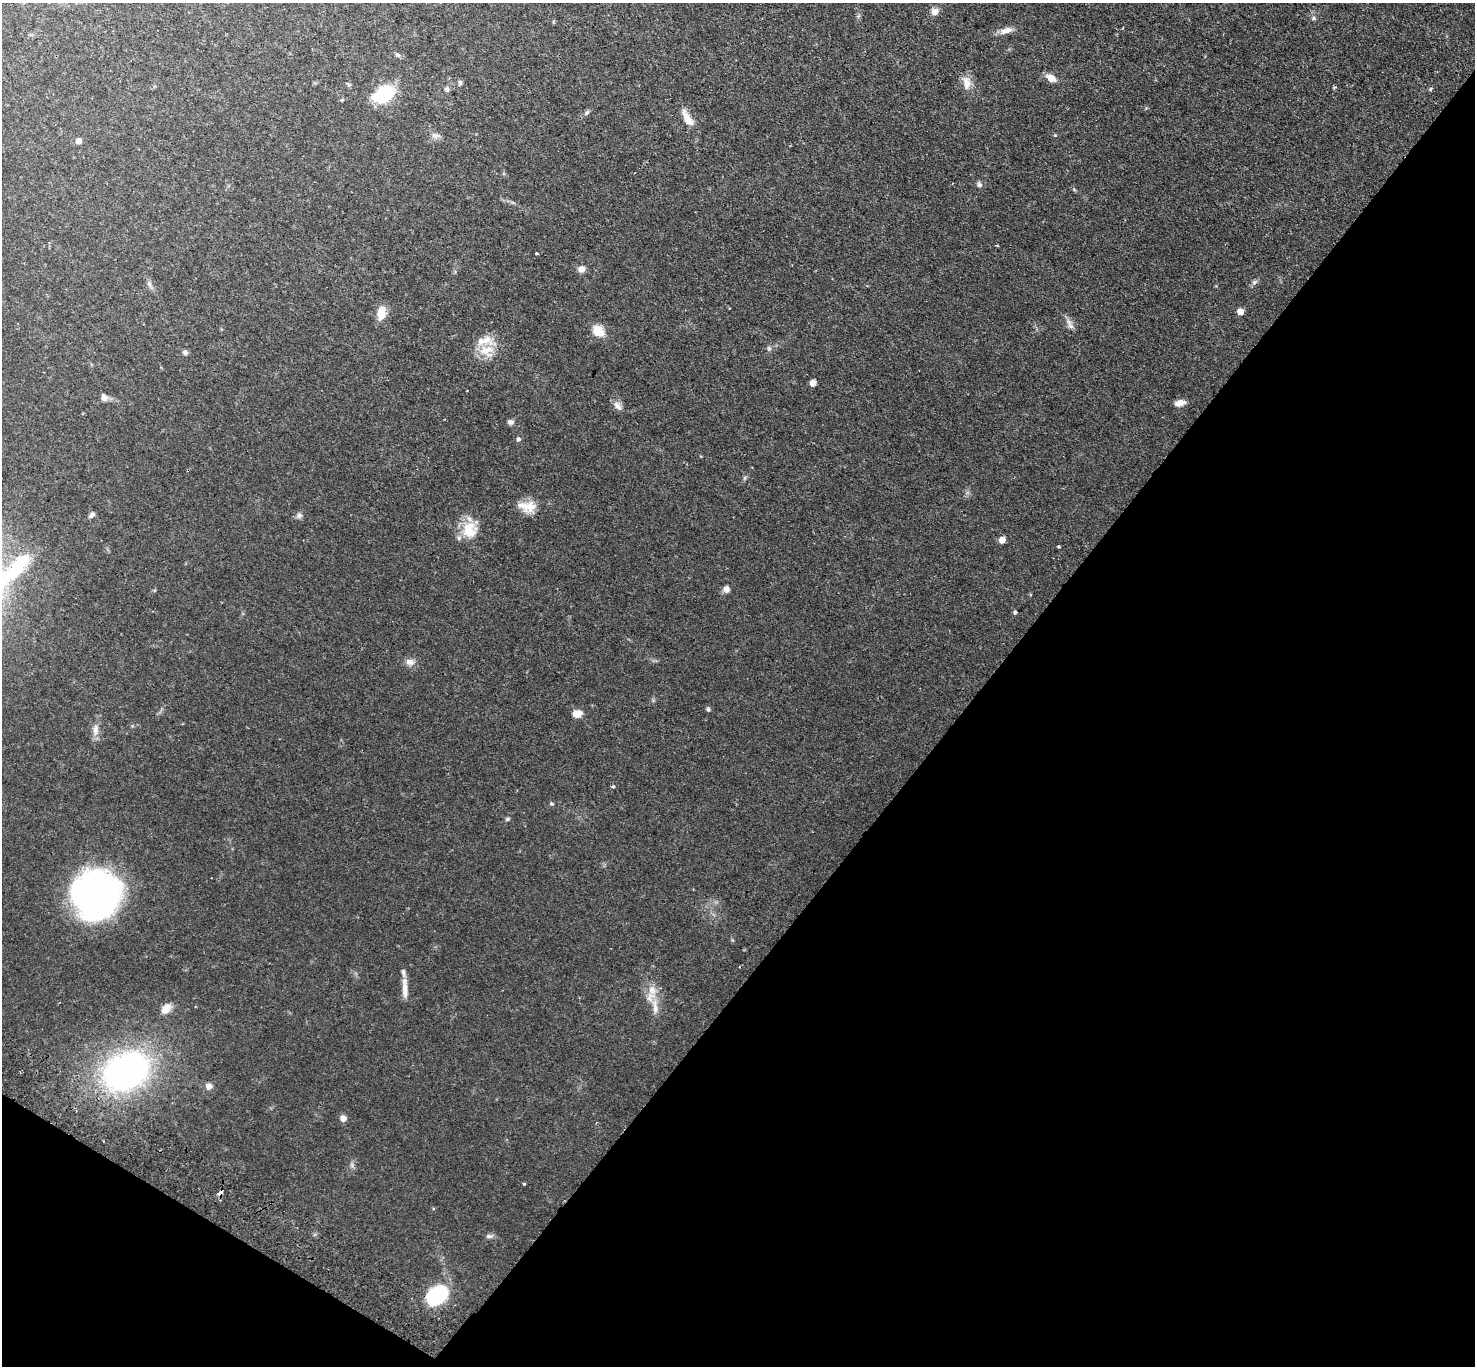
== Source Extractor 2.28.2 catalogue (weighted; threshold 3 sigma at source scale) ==
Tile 15 of 4 x 4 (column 3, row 4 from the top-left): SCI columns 2984-4456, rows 343-1706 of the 5967 x 5999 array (HDU 1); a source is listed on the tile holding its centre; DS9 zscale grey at full resolution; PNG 1477 x 1368 px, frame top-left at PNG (2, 3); no overlay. Shown black and unused: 37% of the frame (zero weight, under 2 of 3 exposures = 3% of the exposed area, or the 3 px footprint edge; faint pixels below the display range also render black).
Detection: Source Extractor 2.28.2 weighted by HDU 2 'WHT'; one run over the whole footprint, this tile lists its part. Background 0.0825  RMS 0.0069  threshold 0.0309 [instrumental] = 3 sigma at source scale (4.5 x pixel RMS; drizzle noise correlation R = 1.50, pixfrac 1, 0.05/0.05 arcsec/px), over >= 5 px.
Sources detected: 62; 3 inside a brighter listed object's ellipse — not listed separately; the other 59 listed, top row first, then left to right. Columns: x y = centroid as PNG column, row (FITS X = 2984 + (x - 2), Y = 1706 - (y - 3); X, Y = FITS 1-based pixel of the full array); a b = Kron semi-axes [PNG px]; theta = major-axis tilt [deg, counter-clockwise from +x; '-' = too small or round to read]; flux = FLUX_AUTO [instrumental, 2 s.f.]
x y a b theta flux
935 12 9 8 - 3.7
1314 18 6 5 - 1.2
1006 30 17 7 20 5
397 55 8 5 -42 1.4
1051 78 11 6 -29 6.7
460 83 7 5 79 1.3
966 83 21 11 -76 6.7
447 89 7 6 - 1.4
1430 89 5 5 - 0.88
384 94 20 12 27 40
587 112 8 4 54 1.3
687 118 24 8 -60 8.7
1055 135 5 4 - 0.68
435 136 13 6 0 2.4
79 141 5 5 - 5.1
979 184 8 6 -64 1.7
536 253 3 3 - 1.1
581 269 7 7 - 4.5
1254 282 9 6 41 1.7
149 284 9 5 -61 2
1240 312 5 5 - 7.5
381 313 16 10 83 9.2
1071 326 9 6 -26 2.5
598 331 6 5 - 39
769 348 7 5 -70 1.3
486 350 23 13 12 13
185 352 6 6 - 1.8
813 383 5 5 - 5.1
104 397 10 8 -64 2.9
1180 403 12 7 13 4.4
618 406 14 7 -43 3.6
510 422 7 6 - 1.9
518 439 5 5 - 1.5
527 507 23 14 -8 11
92 515 9 5 45 1.8
299 515 9 7 38 2
470 530 23 20 -87 16
1002 540 5 5 - 7.3
1058 546 4 3 - 0.78
726 589 8 7 - 3
1015 612 5 4 - 0.99
410 662 13 8 -18 3.9
708 709 5 5 - 1.3
577 714 9 7 9 7.2
96 730 16 8 87 5
613 786 4 3 - 1.7
551 804 6 5 - 0.94
507 819 6 5 - 1
96 894 40 37 56 260
405 990 25 7 -88 6.5
655 1006 29 8 -83 8.8
166 1009 13 9 51 6.2
126 1071 43 32 30 210
209 1086 9 8 - 3.2
343 1118 7 6 - 3.6
524 1184 3 3 - 1.2
221 1192 5 3 - 6.2
489 1236 11 5 -1 1.7
437 1295 16 12 38 65
Overlapping masked pixels (flux is a lower limit): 1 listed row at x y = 221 1192